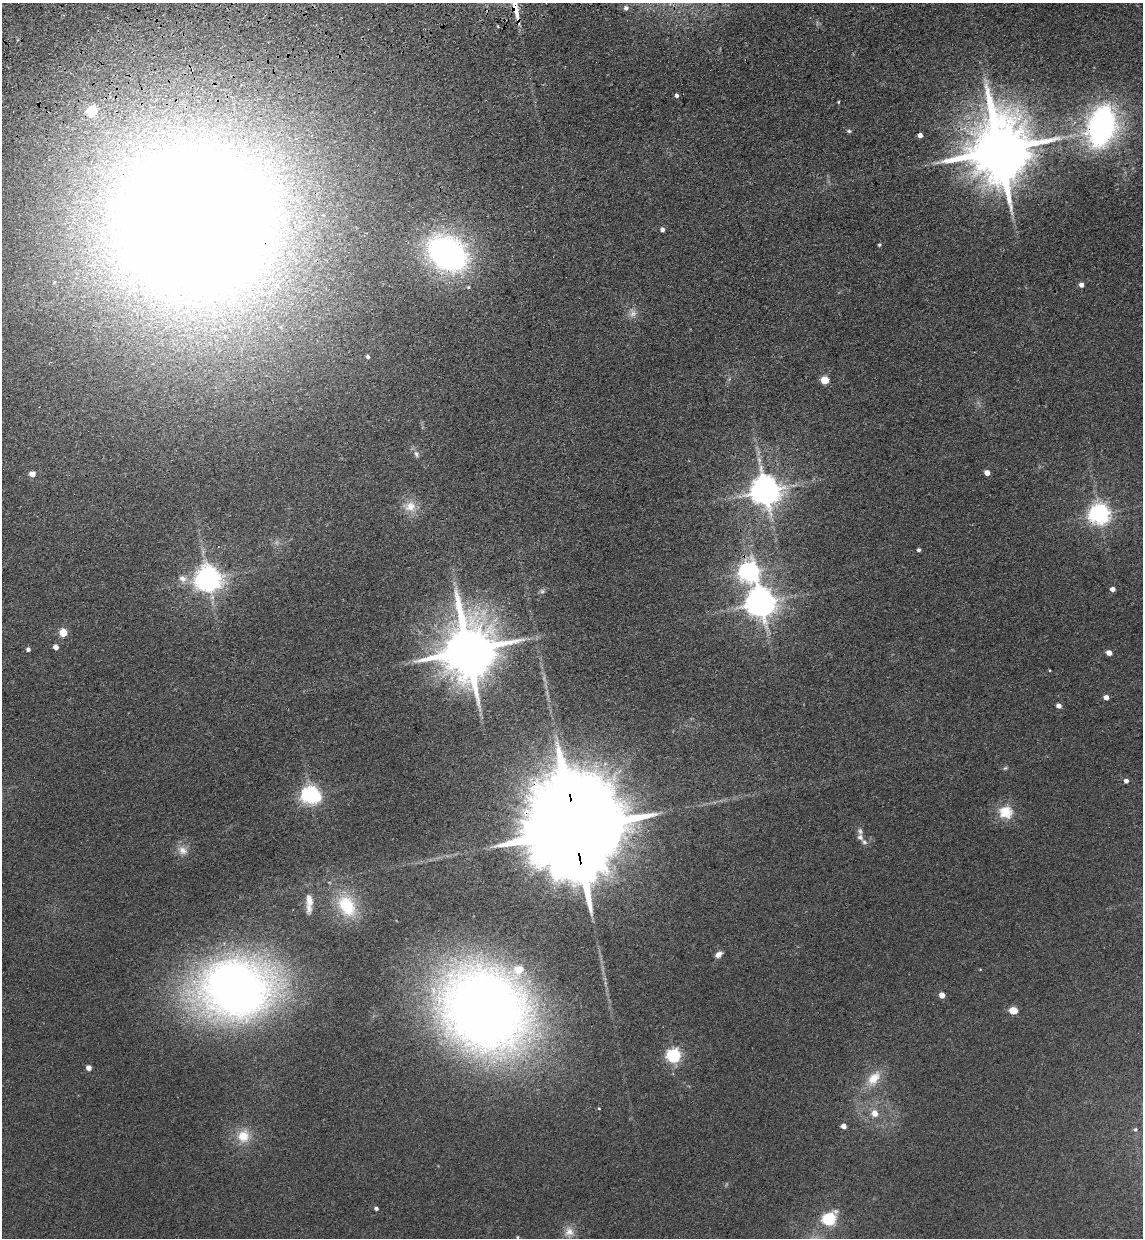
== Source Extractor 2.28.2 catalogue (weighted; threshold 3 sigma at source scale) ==
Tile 11 of 4 x 4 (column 3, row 3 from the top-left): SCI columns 2459-3599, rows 1353-2588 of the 5030 x 5177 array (HDU 1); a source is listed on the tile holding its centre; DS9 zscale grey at full resolution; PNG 1145 x 1240 px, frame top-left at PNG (2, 3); no overlay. Shown black and unused: <1% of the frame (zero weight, under 3 of 4 exposures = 6% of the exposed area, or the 3 px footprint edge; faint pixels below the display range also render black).
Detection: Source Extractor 2.28.2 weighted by HDU 2 'WHT'; one run over the whole footprint, this tile lists its part. Background 0.0889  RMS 0.0068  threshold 0.0306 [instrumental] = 3 sigma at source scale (4.5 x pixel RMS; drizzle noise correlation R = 1.50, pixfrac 1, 0.05/0.05 arcsec/px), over >= 5 px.
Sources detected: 65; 3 inside a brighter listed object's ellipse — not listed separately; the other 62 listed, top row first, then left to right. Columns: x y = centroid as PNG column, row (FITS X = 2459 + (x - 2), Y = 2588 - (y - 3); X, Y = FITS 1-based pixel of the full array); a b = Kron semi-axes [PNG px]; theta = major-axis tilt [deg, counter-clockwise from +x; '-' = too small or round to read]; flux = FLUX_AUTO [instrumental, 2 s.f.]
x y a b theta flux
626 8 5 5 - 1.9
677 95 4 4 - 1.6
838 102 4 3 - 0.62
92 111 5 5 - 46
1101 126 41 27 74 170
849 131 7 4 -10 1.2
920 135 4 4 - 3.4
999 150 19 16 -88 6000
199 222 107 98 -27 2500
662 229 4 4 - 2.5
879 245 4 4 - 0.84
447 253 30 22 -35 240
1081 285 5 5 - 3
633 313 11 8 44 4
368 356 4 4 - 1.6
825 380 5 5 - 24
416 454 9 6 -78 2.3
987 473 5 4 - 4.8
32 474 5 4 - 7.7
765 490 9 9 - 1200
410 506 17 15 19 9.8
1099 514 7 7 - 430
919 550 4 4 - 1.4
749 572 8 8 - 380
182 579 12 9 -36 4.7
208 579 8 8 - 800
1112 589 5 4 - 3.5
542 591 7 6 - 1.6
761 603 9 9 - 1100
63 633 5 5 - 22
56 647 4 4 - 4.7
28 649 4 4 - 1.9
468 650 17 14 -85 4900
1109 653 5 4 - 4.9
1106 697 4 4 - 4.2
1059 706 4 4 - 4
1005 768 6 5 - 1
1126 781 5 4 - 2.7
310 795 8 6 -15 300
1006 812 20 18 -1 15
574 827 43 21 -82 30000
860 837 8 7 - 2.5
183 850 13 11 -34 6
309 903 26 8 89 8
347 906 31 21 -58 32
718 954 8 6 37 3.3
236 989 59 46 1 630
942 995 5 4 - 7.2
484 1009 66 58 -43 990
1013 1010 6 5 - 21
674 1056 6 6 - 150
89 1068 4 4 - 5.2
874 1078 23 14 53 14
599 1109 4 3 - 0.55
875 1113 8 7 - 6.4
844 1126 4 4 - 4.5
1135 1129 6 5 - 1.2
243 1136 18 17 - 14
376 1208 4 3 - 1.8
829 1219 6 6 - 110
569 1232 15 13 -77 6.8
517 1237 5 3 - 0.7
Overlapping masked pixels (flux is a lower limit): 7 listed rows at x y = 92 111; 1101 126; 999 150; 199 222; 1099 514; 749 572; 574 827